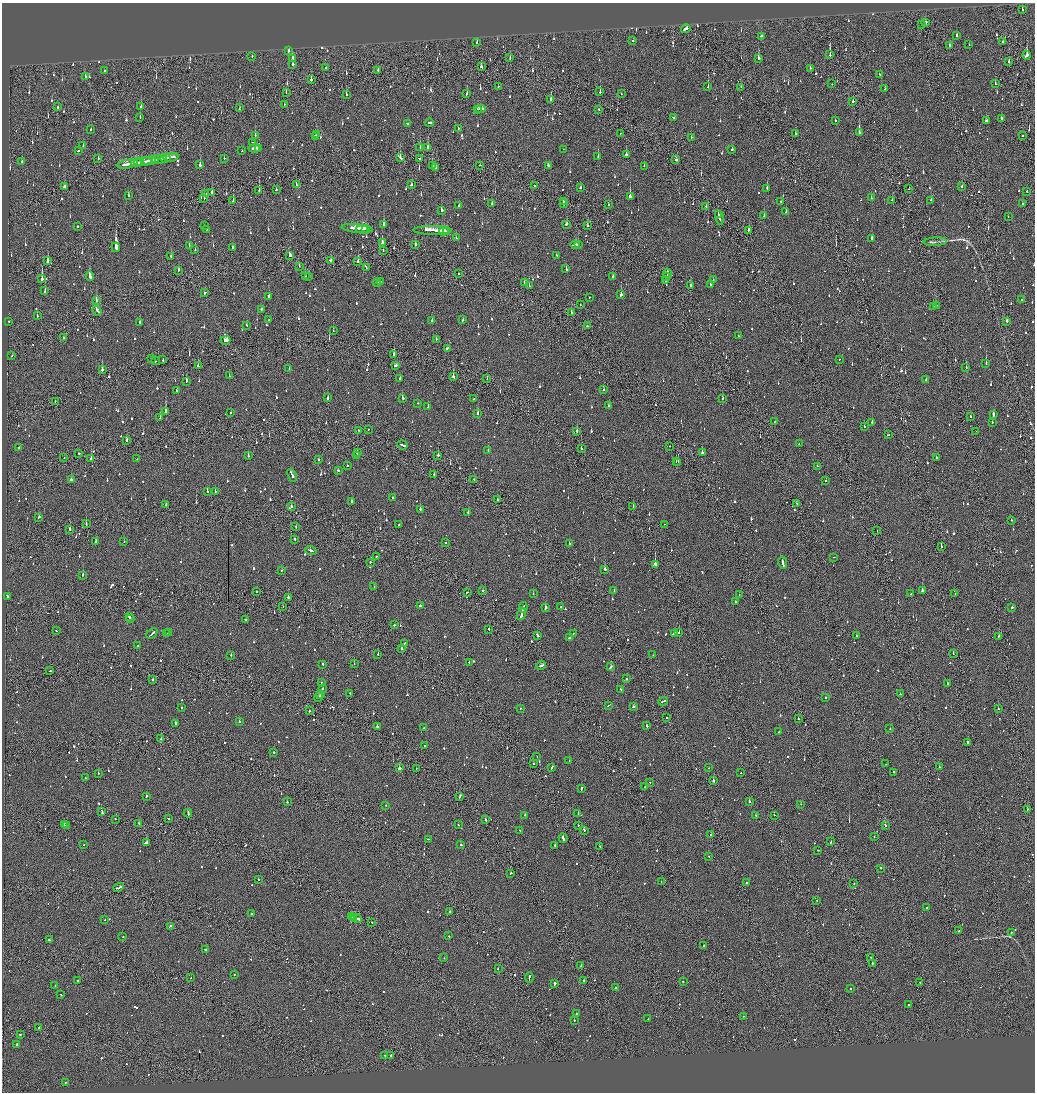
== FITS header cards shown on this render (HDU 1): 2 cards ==
NAXIS1  =                 2065
NAXIS2  =                 2180

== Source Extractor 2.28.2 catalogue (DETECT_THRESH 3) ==
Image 2065 x 2180 px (HDU 1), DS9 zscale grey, zoomed out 1/2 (1 PNG px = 2 x 2 image px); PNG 1037 x 1094 px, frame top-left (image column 1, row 2179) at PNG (2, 3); each listed source drawn as its Kron ellipse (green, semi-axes under 4 px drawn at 4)
Background -0.123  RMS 0.093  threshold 0.278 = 3 sigma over >= 5 px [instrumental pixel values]
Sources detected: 1433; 80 cannot appear on this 1/2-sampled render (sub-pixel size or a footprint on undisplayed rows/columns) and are neither listed nor drawn; of the other 1353, the 500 brightest by FLUX_AUTO listed and drawn (853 fainter detections omitted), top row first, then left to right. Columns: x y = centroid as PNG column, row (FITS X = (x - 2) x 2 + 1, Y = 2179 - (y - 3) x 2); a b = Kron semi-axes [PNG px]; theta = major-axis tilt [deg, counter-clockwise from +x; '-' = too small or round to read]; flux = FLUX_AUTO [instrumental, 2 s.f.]
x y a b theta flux
1022 10 2 2 - 91
925 23 3 2 - 72
921 25 3 1 - 71
686 29 5 2 - 120
957 35 2 2 - 61
761 36 2 2 - 79
633 41 2 2 - 63
1003 42 2 1 - 120
477 43 3 2 - 65
969 44 2 2 - 160
950 45 4 2 - 170
289 50 2 2 - 230
830 55 3 2 - 220
1027 55 4 2 - 290
252 56 2 2 - 120
510 57 3 2 - 87
758 58 3 2 - 240
292 59 3 2 - 410
1009 61 3 2 - 140
293 64 2 2 - 240
481 67 3 2 - 84
326 68 2 1 - 130
810 68 2 2 - 210
378 70 2 2 - 56
104 71 2 2 - 170
880 75 2 2 - 110
85 77 2 2 - 270
311 80 2 2 - 780
832 84 2 1 - 87
995 84 2 1 - 100
498 86 2 2 - 67
708 87 2 2 - 130
741 87 2 1 - 57
885 89 2 2 - 73
600 92 2 2 - 84
286 93 2 1 - 55
467 93 3 2 - 110
346 94 2 2 - 88
621 94 2 1 - 65
551 100 3 2 - 820
853 101 2 2 - 650
284 104 2 2 - 59
58 107 2 1 - 81
141 107 2 2 - 180
239 108 4 1 - 120
477 109 2 2 - 130
481 109 5 2 - 240
598 109 2 2 - 57
140 117 3 2 - 61
673 117 3 2 - 79
1001 119 2 2 - 150
835 120 2 2 - 57
986 121 4 2 - 91
429 123 4 2 - 150
408 124 4 2 - 150
91 129 2 2 - 120
458 129 2 2 - 67
620 133 2 2 - 75
796 133 2 2 - 71
859 133 3 2 - 380
255 135 2 2 - 72
317 135 2 2 - 55
315 136 3 2 - 79
1022 136 2 2 - 57
691 137 2 1 - 120
253 142 3 2 - 110
83 146 3 2 - 64
420 147 2 2 - 150
428 147 3 2 - 440
254 148 6 2 6 230
259 148 3 2 - 230
563 149 2 2 - 55
732 149 2 2 - 55
242 150 2 2 - 94
78 151 2 2 - 75
626 155 3 2 - 280
171 157 7 2 9 400
400 157 4 2 - 240
598 157 2 2 - 170
165 158 5 2 - 280
224 158 2 2 - 82
419 158 3 2 - 150
98 159 2 2 - 56
159 159 8 2 8 280
154 160 3 2 - 190
676 160 3 2 - 87
149 161 7 1 6 250
22 162 2 2 - 59
143 162 9 2 8 370
136 163 5 2 - 280
128 164 10 2 9 450
200 165 3 2 - 450
480 165 2 2 - 71
548 165 3 2 - 100
432 166 3 2 - 110
644 166 2 2 - 64
436 168 2 1 - 100
296 185 2 2 - 57
411 185 2 2 - 80
534 185 2 2 - 220
962 186 2 2 - 79
65 187 2 2 - 510
580 188 2 2 - 66
767 188 3 2 - 110
909 189 2 1 - 130
259 190 3 1 - 130
276 190 2 2 - 87
1027 191 2 2 - 72
212 193 3 2 - 160
205 194 3 2 - 94
128 195 2 2 - 60
630 196 3 2 - 630
204 198 2 2 - 93
871 198 2 1 - 220
892 200 2 2 - 57
931 200 2 2 - 280
233 201 2 1 - 180
781 201 2 2 - 110
563 202 3 2 - 94
492 203 3 2 - 68
563 204 4 2 - 160
1022 204 2 2 - 110
608 205 2 2 - 76
458 206 3 2 - 160
706 206 2 1 - 110
441 211 3 2 - 96
786 212 2 2 - 94
718 215 3 1 - 240
764 216 2 2 - 160
1008 217 2 1 - 130
719 218 7 1 -76 290
384 224 3 2 - 670
566 224 2 2 - 470
587 225 2 2 - 77
78 226 2 2 - 91
204 226 2 2 - 160
357 228 16 2 -6 430
206 229 2 2 - 260
362 229 6 3 10 270
365 229 3 1 - 180
432 230 19 3 0 560
749 230 2 2 - 71
444 231 5 3 - 270
447 232 3 1 - 130
456 238 2 2 - 100
872 238 2 2 - 260
382 242 3 2 - 160
935 242 11 3 3 57
578 244 2 2 - 230
189 245 2 2 - 74
415 245 3 2 - 150
575 245 4 2 - 380
116 247 5 2 - 2600
232 247 3 2 - 66
195 250 2 2 - 180
383 251 2 1 - 56
289 255 3 3 - 210
556 255 2 2 - 55
171 256 2 2 - 56
330 260 3 2 - 140
48 261 3 2 - 570
358 261 3 2 - 210
299 266 2 1 - 92
366 268 2 2 - 58
566 269 3 2 - 130
178 270 4 2 - 120
458 273 2 2 - 60
667 273 5 1 - 200
90 276 5 2 - 1600
305 276 3 2 - 130
309 276 2 2 - 80
613 277 2 2 - 95
667 277 3 1 - 100
42 279 3 2 - 430
713 279 2 2 - 67
666 280 4 1 - 120
380 281 2 2 - 120
377 282 4 2 - 140
524 283 2 1 - 57
710 284 2 2 - 260
529 286 2 2 - 89
691 286 3 2 - 180
45 290 3 2 - 110
205 293 3 2 - 96
621 295 3 2 - 270
269 296 2 2 - 140
590 297 2 2 - 64
1022 299 2 2 - 79
96 301 3 2 - 110
580 305 2 2 - 120
936 305 2 2 - 86
933 306 3 1 - 120
261 309 2 2 - 63
97 311 5 2 - 250
571 313 2 2 - 150
37 315 3 2 - 110
268 320 2 2 - 56
463 320 3 2 - 75
8 321 2 2 - 56
432 321 2 2 - 83
1007 321 2 2 - 270
140 322 3 2 - 66
247 325 3 2 - 71
587 326 2 2 - 83
333 331 2 1 - 100
738 336 2 2 - 56
64 338 2 2 - 68
436 339 2 2 - 59
225 340 5 2 - 690
447 348 3 2 - 130
394 354 2 1 - 450
12 356 2 2 - 57
152 358 2 2 - 62
839 359 2 1 - 71
163 360 2 2 - 140
155 361 2 1 - 100
986 363 3 2 - 230
395 365 3 2 - 150
198 366 2 2 - 92
966 367 2 2 - 83
289 368 2 2 - 59
102 370 2 2 - 750
229 376 3 2 - 70
453 377 2 2 - 300
400 379 2 2 - 100
487 379 2 2 - 68
926 379 2 2 - 73
186 381 3 2 - 190
604 390 2 2 - 77
177 391 4 2 - 160
328 398 2 2 - 110
403 398 3 2 - 140
722 398 2 2 - 74
473 399 2 2 - 86
55 401 2 2 - 61
418 403 2 1 - 71
608 406 3 2 - 230
428 407 2 2 - 90
166 412 3 2 - 530
230 413 2 2 - 58
478 413 3 2 - 230
993 415 3 2 - 410
970 417 2 2 - 59
160 418 2 2 - 230
775 421 2 1 - 63
872 422 2 2 - 140
992 422 2 2 - 59
864 427 2 2 - 73
368 429 2 2 - 59
359 430 3 2 - 110
577 431 2 2 - 480
976 431 2 1 - 60
888 435 3 2 - 55
127 440 3 2 - 150
799 444 2 2 - 89
402 445 5 2 - 260
669 446 2 1 - 140
19 448 2 2 - 58
581 448 2 2 - 120
488 451 3 2 - 120
702 452 2 2 - 180
78 453 2 2 - 73
357 453 2 2 - 180
248 455 3 2 - 97
357 455 2 1 - 72
438 455 3 2 - 250
64 457 2 2 - 110
936 457 2 2 - 110
91 459 3 2 - 220
137 459 2 2 - 85
318 460 2 2 - 130
676 461 3 2 - 58
678 462 2 1 - 160
347 466 2 2 - 99
817 466 2 2 - 65
338 470 3 2 - 86
292 475 7 2 -66 530
434 475 3 2 - 64
474 479 2 2 - 97
71 480 3 2 - 290
826 481 2 2 - 70
207 491 2 2 - 130
215 491 2 1 - 110
393 497 2 2 - 60
497 500 2 1 - 66
352 501 2 2 - 180
797 504 2 2 - 78
166 505 3 2 - 150
291 506 2 2 - 140
633 506 2 1 - 75
420 509 3 2 - 370
468 512 3 2 - 61
39 517 3 2 - 130
1011 520 2 2 - 62
86 524 2 1 - 66
665 524 2 1 - 61
398 525 2 2 - 69
296 527 3 1 - 56
70 529 2 2 - 220
877 531 2 2 - 460
295 539 2 2 - 150
95 541 2 2 - 160
124 542 2 2 - 63
446 543 2 2 - 100
569 544 2 2 - 67
941 547 2 1 - 200
311 550 6 2 -20 300
376 556 2 2 - 100
834 557 3 1 - 55
370 562 2 2 - 170
783 563 6 2 -80 290
655 564 3 2 - 1800
605 569 2 2 - 280
282 570 2 2 - 70
83 575 2 2 - 300
374 587 2 2 - 70
483 590 2 2 - 75
614 590 2 2 - 64
922 590 2 2 - 150
256 592 2 1 - 74
467 592 2 2 - 74
533 594 2 2 - 70
911 594 2 2 - 68
955 594 2 1 - 56
739 595 2 2 - 55
7 597 3 2 - 1200
288 597 2 2 - 300
736 601 2 1 - 84
420 606 2 2 - 240
283 607 2 1 - 55
523 607 5 2 - 360
561 607 2 2 - 94
1012 607 3 2 - 150
545 608 3 2 - 250
521 614 6 2 76 500
129 617 3 2 - 190
130 618 4 1 - 200
245 619 2 2 - 87
394 625 2 2 - 110
489 629 3 2 - 96
56 631 2 2 - 67
679 632 2 2 - 95
152 633 6 2 39 270
168 633 2 2 - 87
573 633 2 1 - 70
166 634 3 2 - 110
674 634 4 2 - 160
537 635 3 2 - 190
856 636 2 2 - 74
999 636 2 2 - 82
569 638 4 2 - 310
404 644 2 2 - 140
138 646 2 2 - 170
401 648 2 2 - 190
953 653 2 1 - 55
378 654 2 2 - 71
231 655 2 2 - 56
653 655 2 1 - 67
469 663 2 2 - 55
323 664 2 2 - 450
354 664 2 2 - 55
541 666 5 2 - 150
611 667 4 2 - 200
50 671 2 2 - 57
626 679 2 2 - 140
153 680 2 2 - 73
322 682 2 2 - 140
947 683 3 1 - 130
323 688 2 2 - 69
621 690 3 2 - 61
350 693 2 2 - 63
321 694 3 1 - 97
900 694 2 2 - 140
318 697 5 2 - 280
825 698 2 2 - 55
663 701 5 2 - 160
609 705 4 2 - 91
633 707 3 2 - 99
182 708 2 2 - 97
520 708 2 2 - 70
998 709 2 2 - 150
309 711 2 2 - 79
667 718 2 1 - 65
798 719 2 1 - 120
239 722 2 2 - 85
176 724 3 2 - 170
647 726 3 2 - 110
377 727 2 2 - 97
424 728 2 2 - 60
890 729 2 2 - 180
779 732 2 2 - 140
161 739 2 2 - 170
967 742 3 1 - 140
425 746 2 2 - 120
274 752 2 2 - 75
537 757 2 2 - 64
569 761 2 2 - 94
533 763 2 1 - 250
885 764 2 2 - 55
552 767 4 2 - 120
939 767 2 1 - 210
399 768 2 2 - 3900
416 768 2 2 - 84
709 768 2 1 - 68
894 772 2 2 - 86
98 773 2 2 - 200
741 773 2 2 - 100
85 778 2 1 - 240
713 781 2 2 - 640
649 782 2 1 - 71
645 787 2 2 - 330
581 788 3 2 - 86
146 796 2 2 - 170
460 796 4 2 - 140
749 801 2 2 - 88
287 802 2 2 - 88
801 804 2 1 - 61
386 805 2 2 - 56
1027 809 2 2 - 160
102 811 3 2 - 140
188 813 4 2 - 130
578 814 2 2 - 85
525 815 2 2 - 79
756 815 2 2 - 64
774 815 2 1 - 100
115 819 2 1 - 80
169 819 2 1 - 180
485 820 2 2 - 210
138 823 2 2 - 57
64 824 2 1 - 82
458 825 2 2 - 61
885 825 3 2 - 140
67 826 2 2 - 300
578 826 2 1 - 200
519 830 2 2 - 62
584 830 3 2 - 240
711 835 2 2 - 84
874 837 2 2 - 130
563 838 5 2 - 260
428 839 3 2 - 83
831 842 4 2 - 120
146 843 3 2 - 330
84 845 2 1 - 68
461 845 3 2 - 97
555 845 2 2 - 160
600 846 3 2 - 140
818 850 2 1 - 210
708 856 2 2 - 77
881 868 2 2 - 320
511 873 3 2 - 110
258 879 2 2 - 140
661 882 2 2 - 110
746 882 2 2 - 64
854 883 2 2 - 100
119 887 5 2 - 250
817 900 2 2 - 180
926 908 2 2 - 300
450 912 2 2 - 60
251 914 2 2 - 72
351 916 2 1 - 62
354 917 3 1 - 160
357 918 5 2 - 350
105 920 2 2 - 150
371 922 2 2 - 68
170 926 3 2 - 180
959 931 2 2 - 190
1011 932 2 2 - 60
123 936 2 1 - 59
449 936 2 2 - 78
49 940 3 2 - 67
703 946 2 1 - 78
206 949 3 2 - 110
871 957 2 2 - 110
444 958 2 2 - 83
872 964 3 1 - 160
581 966 2 1 - 430
498 969 2 2 - 110
235 974 2 1 - 72
529 977 5 2 - 220
191 978 2 1 - 150
584 980 2 2 - 130
77 981 2 2 - 79
683 982 2 2 - 190
920 982 2 2 - 220
555 984 3 2 - 410
55 986 2 2 - 62
615 987 2 2 - 130
850 988 2 2 - 120
61 994 2 2 - 64
909 1005 2 2 - 240
576 1014 3 2 - 73
743 1016 2 1 - 330
648 1019 2 1 - 74
574 1021 2 1 - 150
39 1028 2 1 - 450
20 1035 2 2 - 86
17 1044 2 2 - 1700
390 1055 2 2 - 100
385 1056 2 1 - 91
65 1082 2 2 - 61
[853 fainter detections neither listed nor drawn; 80 sub-pixel or undisplayed-footprint detections neither listed nor drawn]